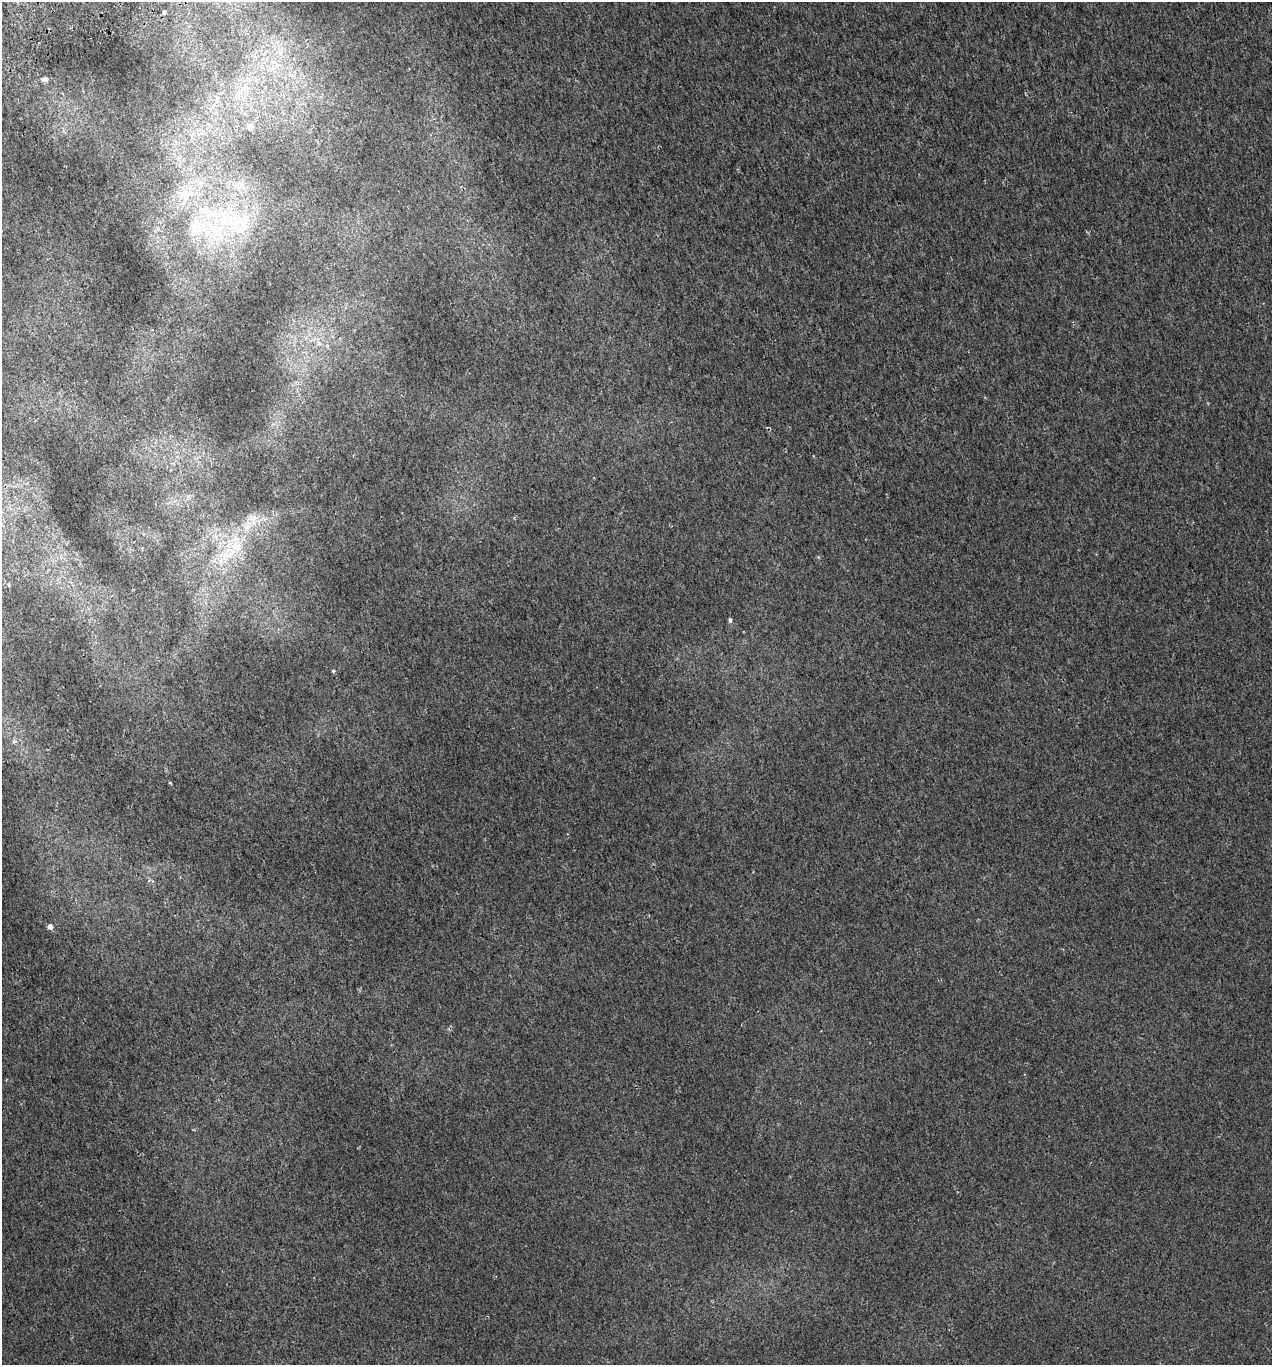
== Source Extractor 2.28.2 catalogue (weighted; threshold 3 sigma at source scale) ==
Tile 11 of 4 x 4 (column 3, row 3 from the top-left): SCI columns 2637-3906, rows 1412-2774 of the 5327 x 5546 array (HDU 1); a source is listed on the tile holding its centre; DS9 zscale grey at full resolution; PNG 1274 x 1367 px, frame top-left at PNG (2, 2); no overlay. Shown black and unused: <1% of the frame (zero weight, under 2 of 3 exposures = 3% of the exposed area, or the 3 px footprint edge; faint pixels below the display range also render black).
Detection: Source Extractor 2.28.2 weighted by HDU 2 'WHT'; one run over the whole footprint, this tile lists its part. Background 0.00186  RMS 0.0036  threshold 0.0163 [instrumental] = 3 sigma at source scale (4.5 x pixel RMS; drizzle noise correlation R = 1.50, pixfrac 1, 0.0396/0.0396 arcsec/px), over >= 5 px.
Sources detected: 14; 1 inside a brighter listed object's ellipse — not listed separately; the other 13 listed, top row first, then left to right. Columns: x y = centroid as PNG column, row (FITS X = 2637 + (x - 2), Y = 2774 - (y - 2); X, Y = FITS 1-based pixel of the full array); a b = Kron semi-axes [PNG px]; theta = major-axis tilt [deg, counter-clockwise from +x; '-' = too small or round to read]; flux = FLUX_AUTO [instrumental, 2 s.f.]
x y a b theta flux
164 12 4 3 - 3
45 79 9 6 6 1.3
248 80 10 5 -35 1.2
250 127 4 4 - 3.7
236 185 12 9 22 2.9
198 227 56 33 -21 43
319 344 8 7 - 1.7
247 526 10 7 56 2.2
227 554 19 15 37 9.3
730 620 6 4 -83 0.76
334 671 3 3 - 5.5
170 783 3 3 - 0.44
50 927 5 4 - 2
Unlisted compact peaks at least as high as the median listed source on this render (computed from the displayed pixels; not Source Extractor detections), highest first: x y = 818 557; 149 880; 753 872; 14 742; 985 397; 66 544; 152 330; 1207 403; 514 517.